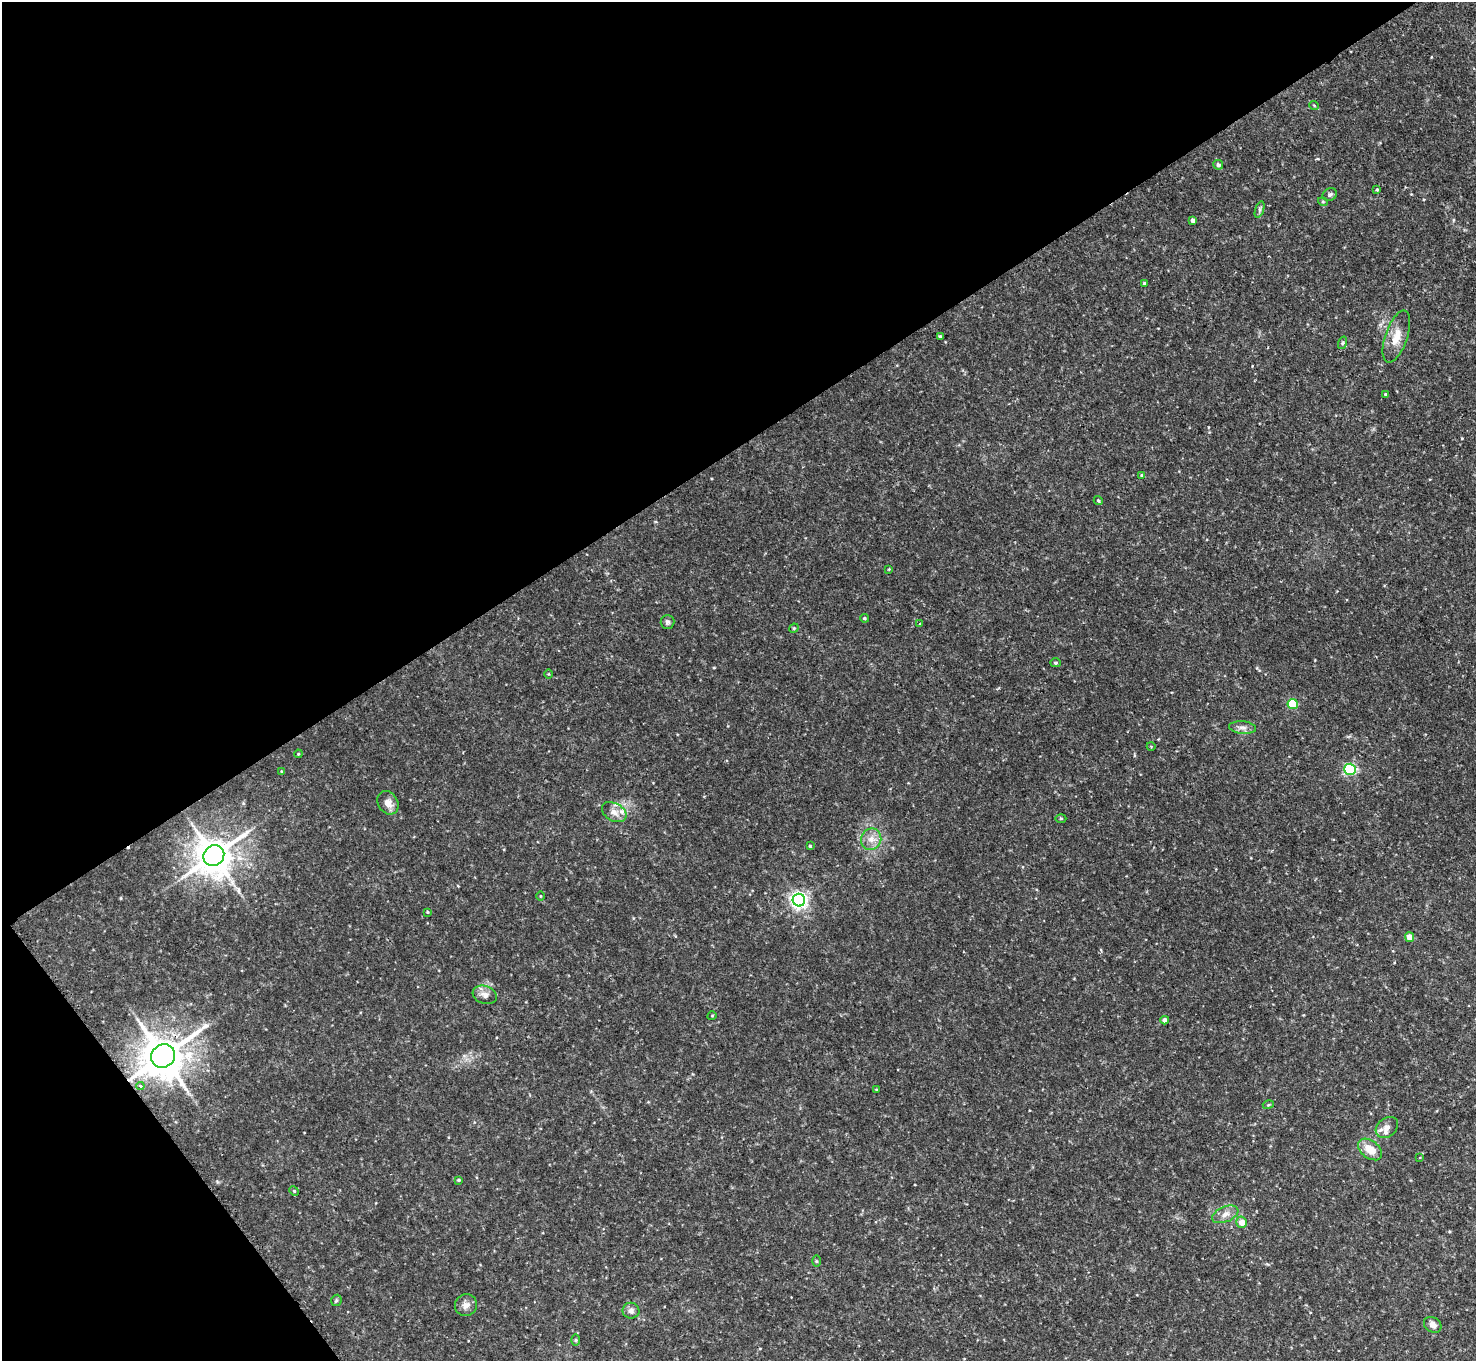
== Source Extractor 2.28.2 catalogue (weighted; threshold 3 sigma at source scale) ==
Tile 5 of 4 x 4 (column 1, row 2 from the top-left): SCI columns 109-1582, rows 3237-4595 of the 6111 x 6115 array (HDU 1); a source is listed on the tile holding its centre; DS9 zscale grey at full resolution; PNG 1478 x 1363 px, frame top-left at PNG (2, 2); each listed source drawn as its Kron ellipse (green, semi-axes under 4 px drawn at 4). Shown black and unused: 37% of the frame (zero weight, under 2 of 3 exposures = <1% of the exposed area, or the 3 px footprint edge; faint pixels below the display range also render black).
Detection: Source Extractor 2.28.2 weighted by HDU 2 'WHT'; one run over the whole footprint, this tile lists its part. Background 0.0889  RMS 0.0077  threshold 0.0348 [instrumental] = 3 sigma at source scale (4.5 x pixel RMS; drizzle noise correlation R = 1.50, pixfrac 1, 0.05/0.05 arcsec/px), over >= 5 px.
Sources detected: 61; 1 cosmic-ray / hot-pixel residue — neither listed nor drawn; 3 inside a brighter listed object's ellipse — not listed separately; the other 57 listed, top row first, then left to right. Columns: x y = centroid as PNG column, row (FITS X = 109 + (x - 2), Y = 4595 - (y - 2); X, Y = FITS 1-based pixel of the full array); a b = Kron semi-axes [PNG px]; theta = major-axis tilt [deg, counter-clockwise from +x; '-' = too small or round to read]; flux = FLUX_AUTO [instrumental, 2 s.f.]
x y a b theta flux
1314 105 5 3 - 0.66
1218 165 5 4 - 1.8
1377 189 3 3 - 1.1
1330 194 7 6 - 1.7
1323 202 5 3 - 0.71
1260 210 9 4 72 1.8
1193 220 4 4 - 3
1144 283 4 4 - 1.3
940 336 4 3 - 1.2
1396 337 27 11 71 12
1342 343 6 4 70 1.2
1385 394 3 3 - 0.75
1142 475 4 3 - 0.81
1098 500 4 3 - 0.8
889 569 4 3 - 0.67
864 618 4 4 - 1.1
667 622 7 7 - 1.9
919 624 3 3 - 0.96
794 628 5 4 - 0.79
1055 663 5 4 - 1.3
549 674 5 3 - 0.67
1293 704 5 5 - 39
1243 727 13 6 -5 3.6
1151 746 4 3 - 0.55
298 754 4 3 - 0.69
1350 769 5 5 - 95
282 772 3 3 - 1.4
388 803 12 10 -59 6.1
614 812 13 9 -30 5.5
1061 818 5 3 - 0.79
871 839 11 10 - 6.5
810 846 3 3 - 0.81
214 856 11 10 - 2000
540 896 4 3 - 0.58
799 900 6 6 - 300
427 912 4 3 - 0.74
1410 937 5 4 - 8.8
485 995 12 9 -20 4.9
712 1016 5 3 - 0.58
1165 1020 4 4 - 4.3
163 1056 12 11 - 2700
140 1086 4 3 - 2
877 1090 4 3 - 0.8
1268 1105 5 3 - 0.82
1387 1127 12 9 39 4.6
1370 1149 14 8 -38 11
1420 1157 3 2 - 0.6
459 1180 4 3 - 1.1
294 1191 5 4 - 0.83
1225 1214 14 7 23 5.3
1242 1222 5 5 - 7.4
816 1261 6 4 -89 0.97
336 1300 6 5 - 0.96
466 1305 11 10 - 5
631 1311 8 8 - 3.3
1433 1325 9 7 -34 3.8
576 1340 6 4 90 0.76
Overlapping masked pixels (flux is a lower limit): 1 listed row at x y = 163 1056